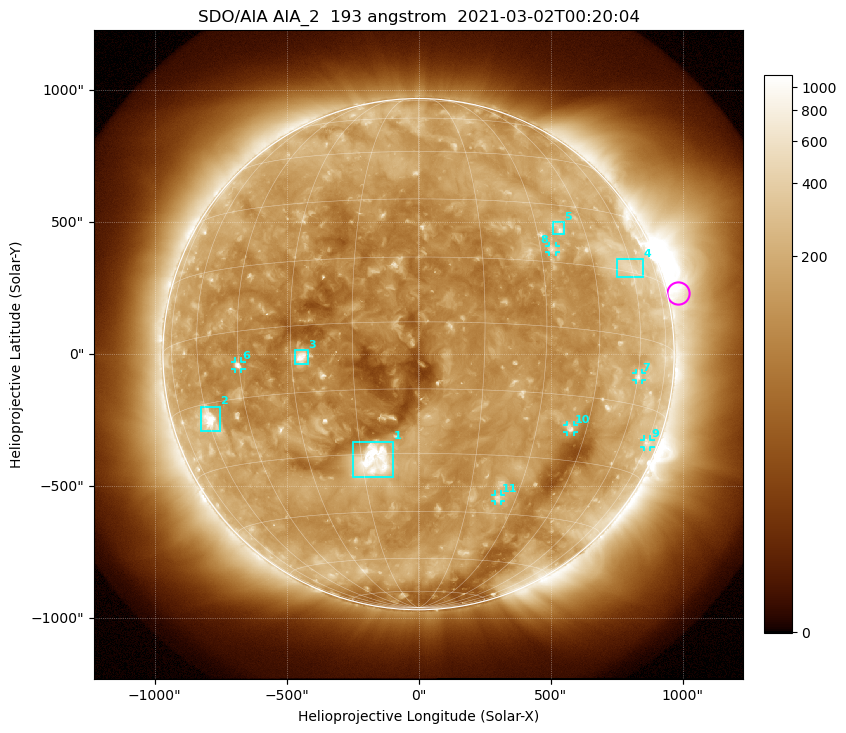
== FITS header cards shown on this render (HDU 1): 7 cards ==
TELESCOP= 'SDO/AIA '           / For AIA: SDO/AIA
INSTRUME= 'AIA_2   '           / For AIA: AIA_ATA1, AIA_ATA2, AIA_ATA3 or AIA_AT
WAVELNTH=                  193 / [angstrom] Wavelength
WAVEUNIT= 'angstrom'           / Wavelength unit: angstrom
DATE-OBS= '2021-03-02T00:20:04.843' / [ISO] Date when observation started; ISO 8
CTYPE1  = 'HPLN-TAN'           / CTYPE1: HPLN
CTYPE2  = 'HPLT-TAN'           / CTYPE2: HPLT

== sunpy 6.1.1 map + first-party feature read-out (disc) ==
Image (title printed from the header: SDO/AIA AIA_2  193 angstrom  2021-03-02T00:20:04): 1024 x 1024 px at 2.4 arcsec/px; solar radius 968 arcsec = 403 px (full disc in frame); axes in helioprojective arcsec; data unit not stated in the header (colour bar unlabelled)
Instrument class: DISC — disc imager (sunpy class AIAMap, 193 A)
Bright regions (active regions / flare kernels): reference = the median radial profile (limb darkening/brightening removed); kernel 9 px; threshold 5 sigma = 228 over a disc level ~123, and >= 1.15x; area >= 12 px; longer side >= 10 px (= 24 arcsec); searched inside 0.97 R_sun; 11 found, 11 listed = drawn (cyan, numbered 1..; 6 of them under ~33 arcsec drawn as corner ticks so the feature stays visible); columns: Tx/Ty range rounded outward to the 5 arcsec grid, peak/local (2 s.f.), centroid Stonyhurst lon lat
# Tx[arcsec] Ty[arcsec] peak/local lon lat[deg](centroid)
1 -250..-95 -465..-330 14 -12 -32
2 -825..-750 -295..-200 8.5 -59 -19
3 -470..-420 -35..15 10 -27 -7
4 750..850 290..360 2.7 +59 +16
5 505..550 450..500 4.6 +37 +24
6 -695..-670 -55..-25 5.8 -45 -8
7 820..845 -100..-70 3.3 +60 -9
8 495..520 385..410 4 +33 +18
9 855..880 -350..-325 2.7 +75 -22
10 565..590 -295..-265 4.5 +40 -22
11 290..315 -560..-530 3.8 +24 -41
Off-limb structures (1.02-1.3 R_sun): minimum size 162 px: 7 found; the strongest spans PA ~230..320 deg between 1.02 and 1.3 R_sun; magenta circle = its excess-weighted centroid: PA ~285 deg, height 1.04 R_sun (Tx ~985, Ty ~230 arcsec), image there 2.5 x the reference